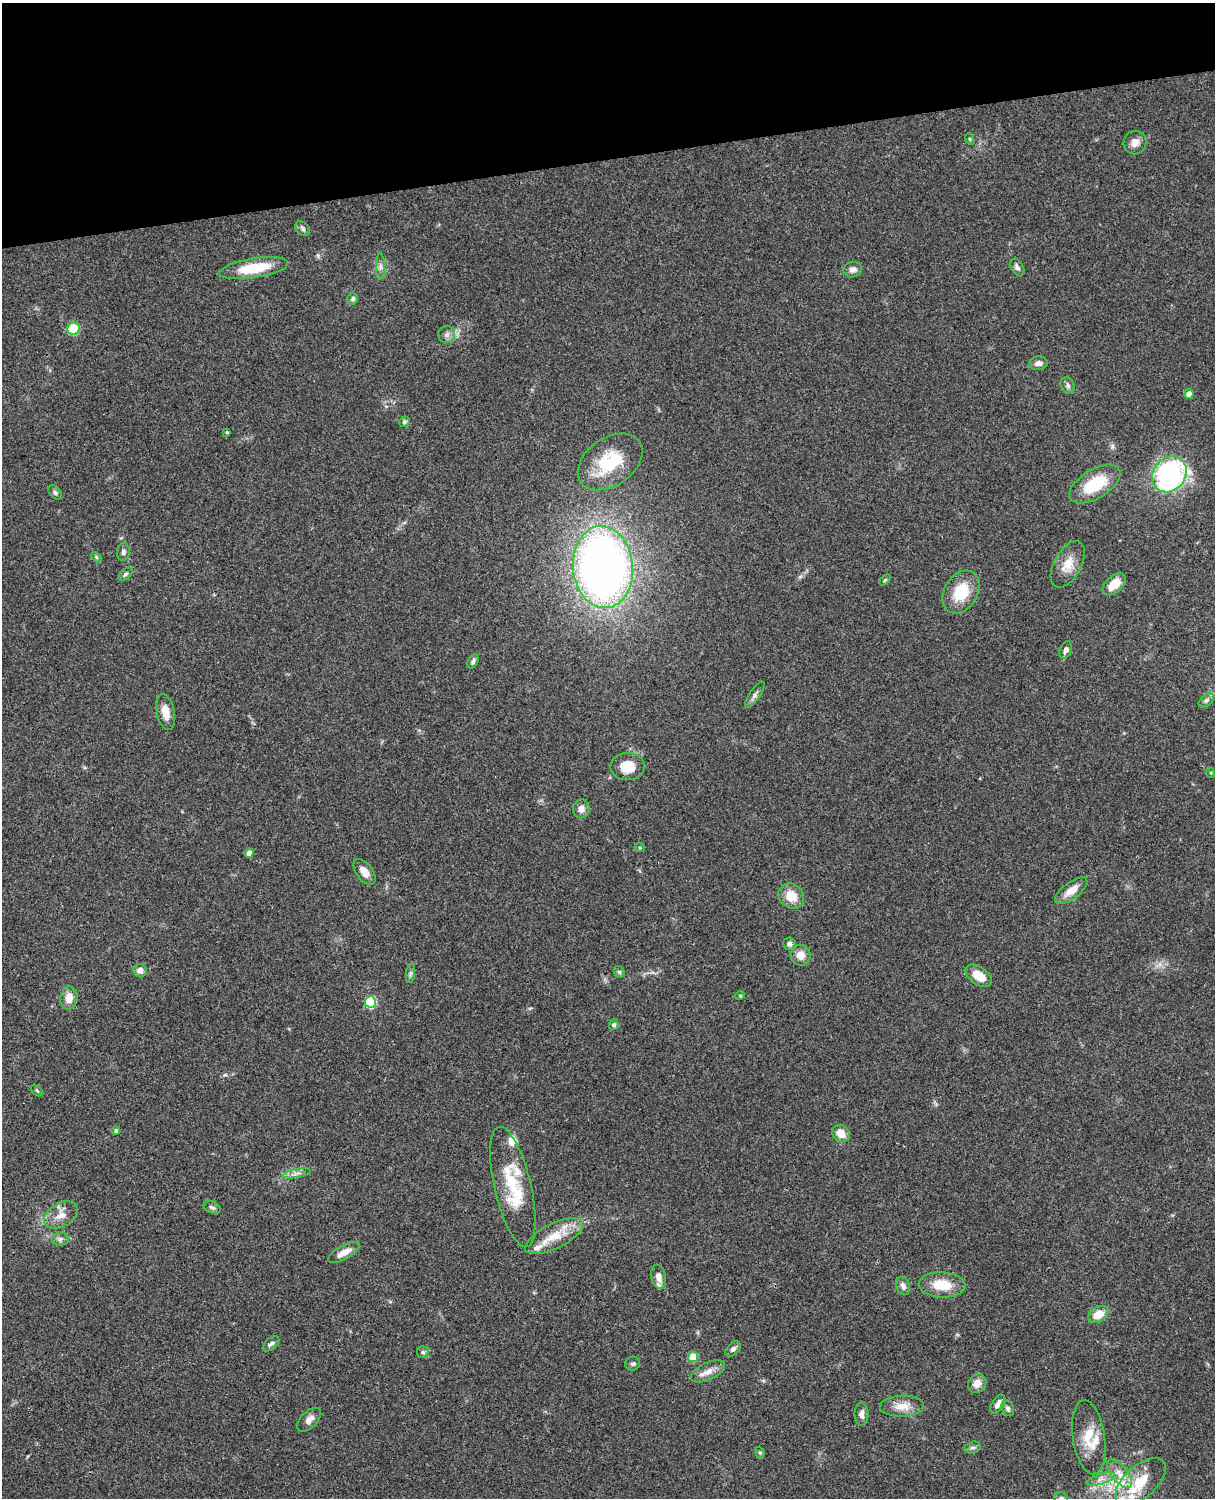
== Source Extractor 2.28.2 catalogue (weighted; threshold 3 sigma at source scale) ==
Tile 3 of 4 x 3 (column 3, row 1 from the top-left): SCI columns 2545-3757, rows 3268-4763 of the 5087 x 4926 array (HDU 1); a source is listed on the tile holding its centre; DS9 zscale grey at full resolution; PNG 1217 x 1500 px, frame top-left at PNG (2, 3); each listed source drawn as its Kron ellipse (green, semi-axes under 4 px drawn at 4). Shown black and unused: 10% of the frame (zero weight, under 3 of 4 exposures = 6% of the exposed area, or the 3 px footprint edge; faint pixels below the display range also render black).
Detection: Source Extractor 2.28.2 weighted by HDU 2 'WHT'; one run over the whole footprint, this tile lists its part. Background 0.104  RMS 0.0065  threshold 0.0293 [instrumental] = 3 sigma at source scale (4.5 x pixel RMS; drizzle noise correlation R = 1.50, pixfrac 1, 0.05/0.05 arcsec/px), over >= 5 px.
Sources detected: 90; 7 inside a brighter listed object's ellipse — not listed separately; the other 83 listed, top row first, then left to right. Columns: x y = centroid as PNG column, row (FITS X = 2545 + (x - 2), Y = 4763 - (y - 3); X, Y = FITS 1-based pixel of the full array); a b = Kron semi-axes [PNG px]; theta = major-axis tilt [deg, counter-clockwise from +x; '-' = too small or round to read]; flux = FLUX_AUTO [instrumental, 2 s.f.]
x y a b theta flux
970 139 6 3 -71 0.74
1135 143 12 11 - 4.8
303 229 8 6 -48 1.8
380 267 13 4 -90 2.4
1017 267 9 6 -59 2.3
254 268 35 9 9 25
853 270 9 7 10 3.1
353 299 5 5 - 1.7
74 329 6 6 - 23
447 335 8 8 - 2.7
1038 363 9 7 7 3.3
1068 385 8 6 -66 1.9
1189 394 5 4 - 4.5
404 422 5 5 - 1.3
227 432 3 3 - 0.75
610 462 36 24 35 33
1169 474 19 16 53 130
1095 484 28 14 31 25
55 493 8 5 -49 1.5
123 552 9 6 83 2.2
96 557 6 4 -48 0.92
1068 564 25 13 61 9.9
603 567 41 30 -85 450
125 574 8 5 38 1.3
885 580 6 4 45 0.92
1114 584 14 8 41 11
961 592 23 16 59 21
1066 650 9 5 68 2.7
473 661 7 5 62 1.7
755 695 15 5 55 2.4
1206 700 9 5 37 1.9
166 712 18 9 -78 7.1
627 766 17 13 0 13
1211 773 5 3 - 0.65
581 809 9 8 - 3.5
640 848 5 3 - 0.68
249 853 4 4 - 3.8
365 872 15 8 -53 6.4
1071 891 19 8 37 7.9
791 896 13 11 -42 11
789 944 6 6 - 2
800 955 10 10 - 6.3
140 970 6 6 - 4.5
619 972 6 5 - 1.1
410 973 9 4 81 1.6
979 976 15 8 -36 10
740 996 5 4 - 0.71
69 998 11 8 83 6.5
370 1002 5 5 - 42
614 1025 5 5 - 1.6
37 1091 7 3 -37 0.81
116 1131 4 4 - 1.5
841 1133 9 8 - 6.9
297 1173 14 4 11 2.6
513 1187 61 18 -77 35
212 1207 9 5 -22 1.6
61 1215 18 11 29 7.4
554 1236 31 12 26 16
60 1239 8 6 2 2
344 1252 17 7 29 6.6
659 1277 12 7 -78 4.1
942 1285 23 12 -3 16
903 1286 9 6 -67 2.8
1098 1314 11 7 32 10
271 1344 10 5 39 1.9
733 1349 9 5 44 2.1
423 1352 6 5 - 1.2
693 1357 5 5 - 17
633 1364 7 7 - 1.4
708 1371 18 8 25 5.6
977 1383 10 8 47 5.8
998 1404 10 6 56 3.6
902 1406 22 10 2 8.9
1008 1408 8 6 -63 1.6
861 1414 11 7 88 3.2
309 1420 15 8 45 4.1
1089 1437 37 16 -81 17
973 1448 8 6 13 1.7
760 1452 6 4 -69 0.94
1120 1474 17 8 -51 6.3
1100 1479 14 5 19 3.6
1141 1482 31 16 42 21
1061 1498 7 6 - 1.7
Isophote crosses this tile's border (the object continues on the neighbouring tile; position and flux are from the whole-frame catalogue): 1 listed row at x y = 1061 1498